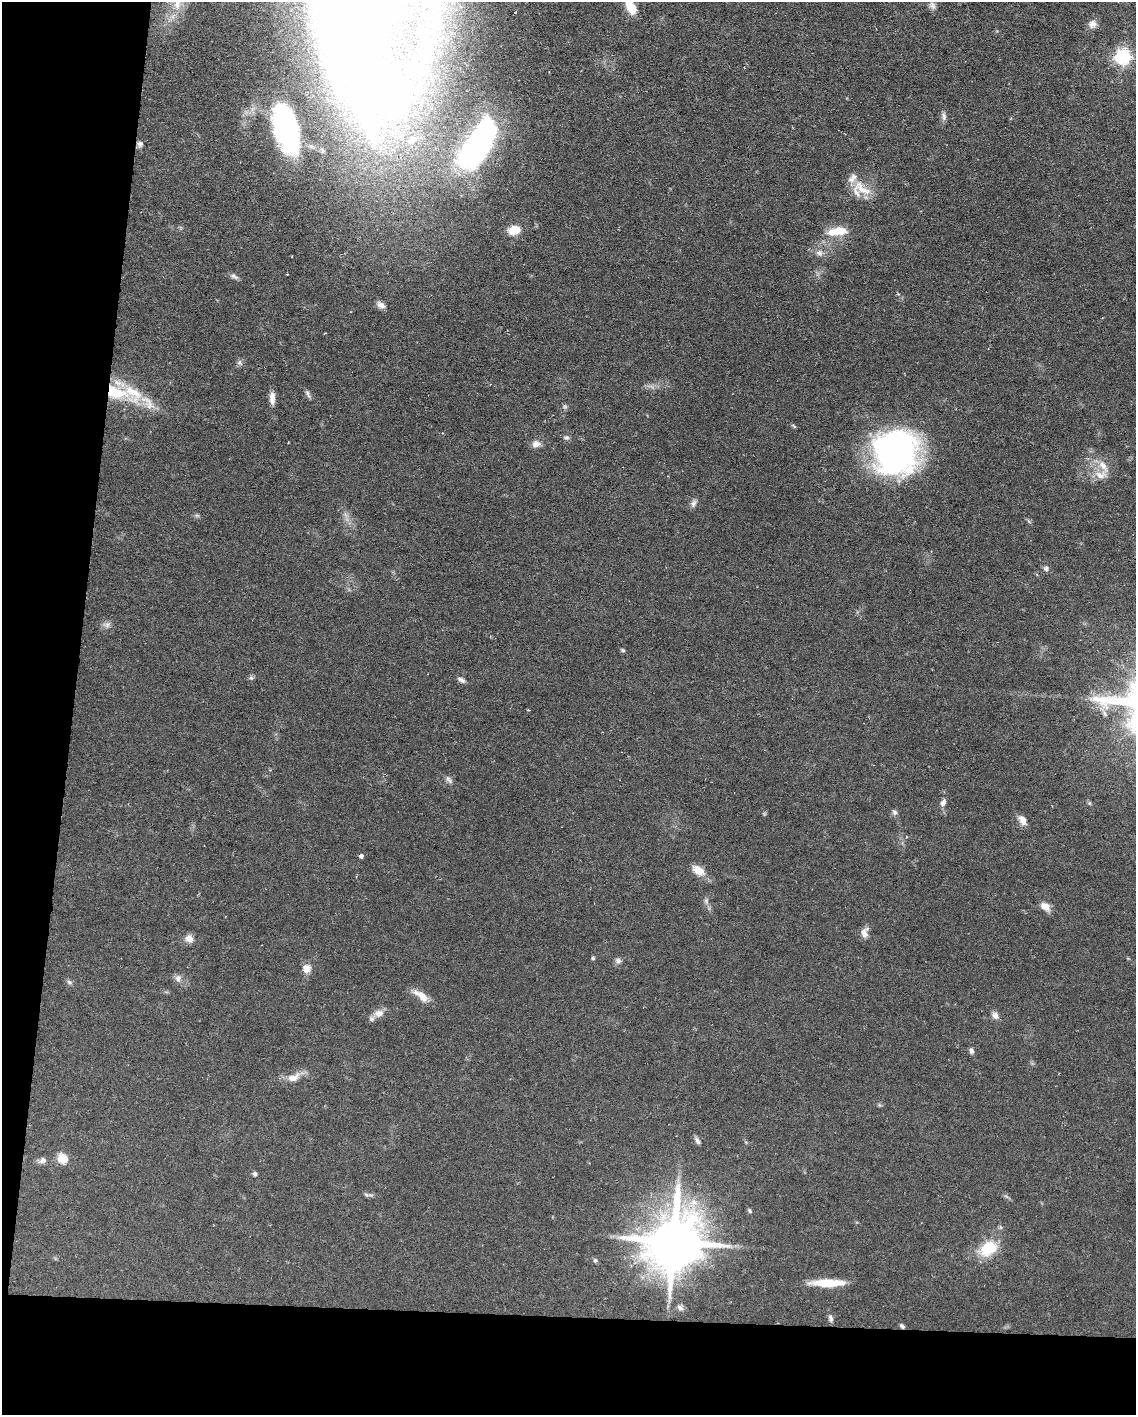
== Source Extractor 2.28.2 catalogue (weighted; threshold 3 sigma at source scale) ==
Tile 9 of 4 x 3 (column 1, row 3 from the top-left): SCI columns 1-1134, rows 217-1629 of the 4538 x 4560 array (HDU 1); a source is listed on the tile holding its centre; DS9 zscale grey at full resolution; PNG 1138 x 1417 px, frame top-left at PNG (2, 2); no overlay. Shown black and unused: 13% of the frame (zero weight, under 3 of 6 exposures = <1% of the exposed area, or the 3 px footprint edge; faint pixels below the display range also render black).
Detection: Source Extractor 2.28.2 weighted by HDU 2 'WHT'; one run over the whole footprint, this tile lists its part. Background 0.106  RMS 0.0054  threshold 0.022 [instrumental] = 3 sigma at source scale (4.09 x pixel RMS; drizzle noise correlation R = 1.36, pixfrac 0.8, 0.05/0.05 arcsec/px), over >= 5 px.
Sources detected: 65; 1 cosmic-ray / hot-pixel residue — not listed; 4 inside a brighter listed object's ellipse — not listed separately; the other 60 listed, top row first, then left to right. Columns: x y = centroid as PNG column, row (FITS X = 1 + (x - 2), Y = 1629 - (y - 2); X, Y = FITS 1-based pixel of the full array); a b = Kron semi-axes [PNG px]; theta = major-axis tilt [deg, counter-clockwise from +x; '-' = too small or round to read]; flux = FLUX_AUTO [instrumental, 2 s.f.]
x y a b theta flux
177 4 18 9 78 6.9
932 5 10 8 -58 2
631 7 16 9 -62 9.9
1092 24 11 10 - 3.3
1123 57 7 7 - 89
944 116 12 5 -85 1.8
286 129 45 20 -76 76
140 144 8 7 - 1.5
477 146 47 19 60 160
862 188 33 12 -39 11
514 230 14 10 16 7.9
837 231 29 11 7 9.8
819 253 9 8 - 2.4
234 276 11 5 -34 1.5
381 305 11 7 -29 2.4
115 392 43 16 -20 28
308 394 13 4 -68 1.3
272 398 16 7 -89 3.4
566 437 7 6 - 1.2
536 444 11 8 -1 3.1
896 452 41 37 76 170
1103 466 21 9 -57 5.5
693 503 11 7 66 1.9
1046 568 8 6 89 1.4
107 624 8 6 69 1.7
623 650 6 4 -22 0.7
461 680 11 5 -28 1.7
448 779 11 5 -51 1.6
943 803 11 7 64 2
895 812 8 6 -52 1.3
1022 820 12 8 -55 3.8
361 856 5 4 - 1.2
698 870 12 8 -36 7.9
1045 906 12 9 -32 4.2
864 932 13 9 74 3.2
189 939 10 10 - 3.2
593 958 5 5 - 0.64
618 960 8 7 - 1.5
307 968 10 10 - 4.1
178 978 10 8 -87 2.4
69 982 7 4 -45 1
421 996 20 8 -37 6.5
378 1013 14 10 14 4.1
995 1016 10 8 -59 2.4
971 1051 7 5 -76 1.5
293 1078 20 10 22 5.5
697 1141 9 5 -66 1.6
746 1142 6 3 -70 0.59
63 1158 6 6 - 16
42 1160 11 8 21 2.1
255 1173 5 5 - 1.1
367 1195 14 4 -6 1.3
749 1211 7 5 -52 0.86
674 1241 20 18 59 2000
988 1248 27 18 30 16
595 1261 5 5 - 0.91
828 1283 35 7 0 15
680 1308 10 6 -33 1.6
830 1318 10 6 -78 1.6
902 1326 7 5 -39 0.98
Overlapping masked pixels (flux is a lower limit): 2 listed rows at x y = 115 392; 902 1326
Isophote crosses this tile's border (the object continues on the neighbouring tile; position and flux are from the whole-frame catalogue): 2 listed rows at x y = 177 4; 631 7